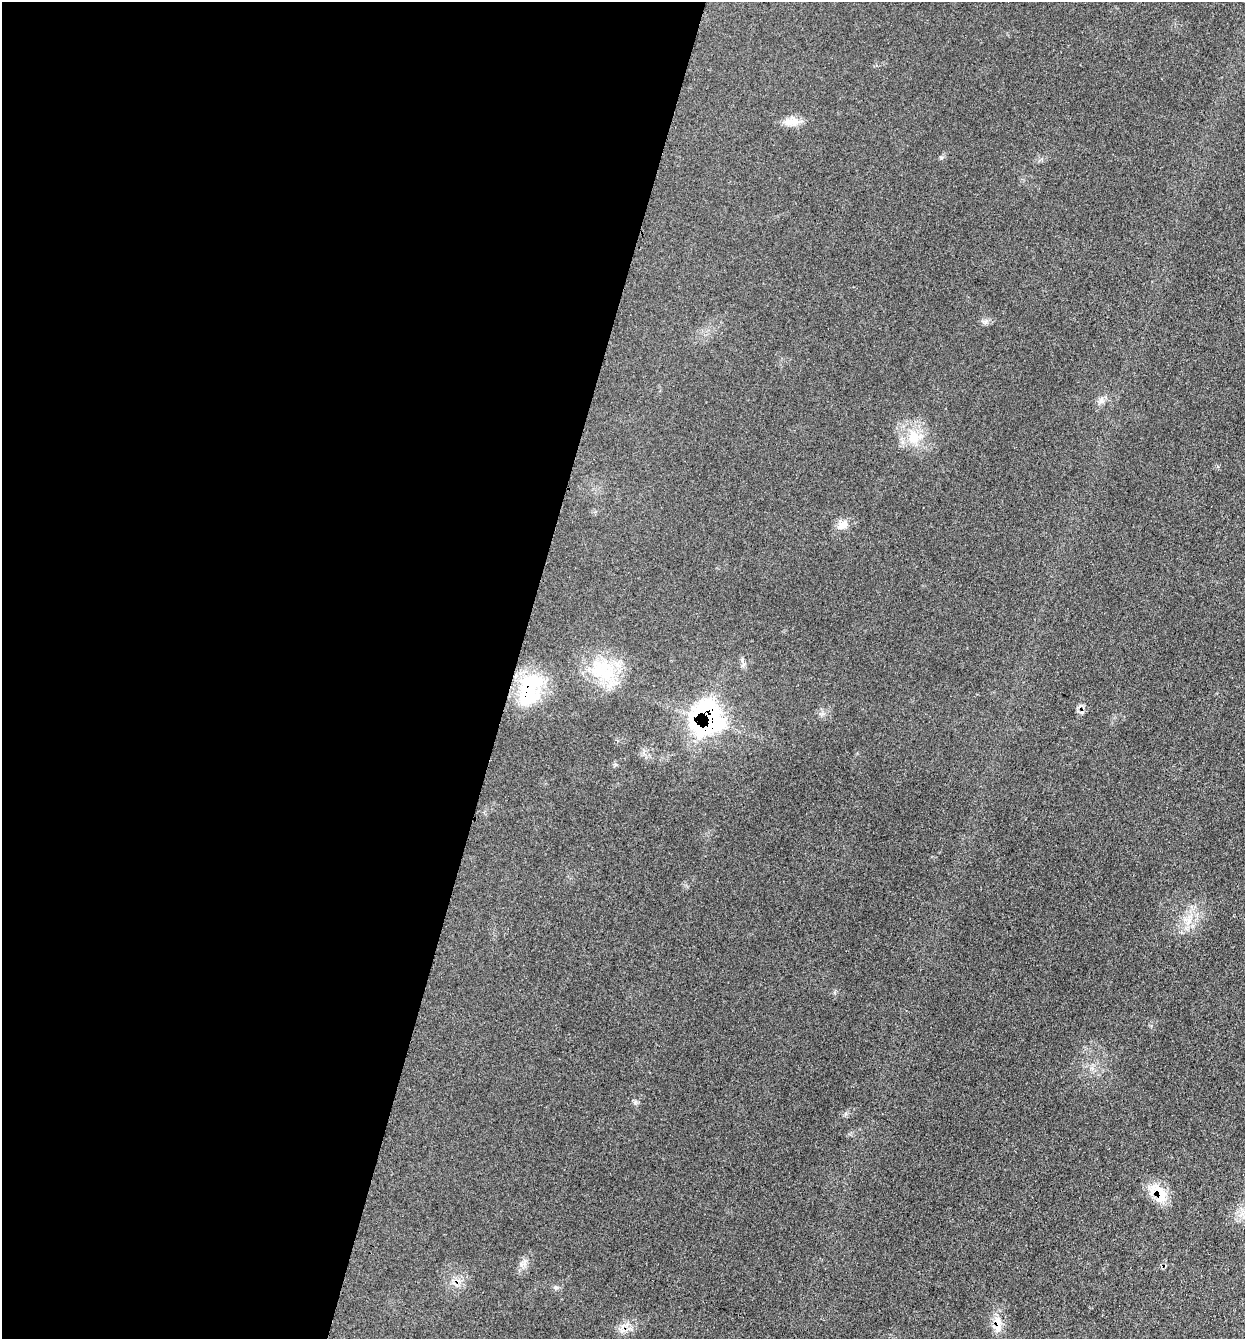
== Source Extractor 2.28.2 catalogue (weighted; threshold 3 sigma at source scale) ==
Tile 5 of 4 x 4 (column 1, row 2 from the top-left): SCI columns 267-1509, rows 2680-4016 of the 5375 x 5358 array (HDU 1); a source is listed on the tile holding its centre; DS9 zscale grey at full resolution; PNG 1247 x 1341 px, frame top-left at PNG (2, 2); no overlay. Shown black and unused: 41% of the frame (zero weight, under 3 of 4 exposures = <1% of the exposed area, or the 3 px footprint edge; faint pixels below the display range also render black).
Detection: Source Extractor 2.28.2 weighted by HDU 2 'WHT'; one run over the whole footprint, this tile lists its part. Background 0.0857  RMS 0.0065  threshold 0.029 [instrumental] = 3 sigma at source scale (4.5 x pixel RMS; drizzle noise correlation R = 1.50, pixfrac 1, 0.05/0.05 arcsec/px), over >= 5 px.
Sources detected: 15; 2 cosmic-ray / hot-pixel residue — not listed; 1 inside a brighter listed object's ellipse — not listed separately; the other 12 listed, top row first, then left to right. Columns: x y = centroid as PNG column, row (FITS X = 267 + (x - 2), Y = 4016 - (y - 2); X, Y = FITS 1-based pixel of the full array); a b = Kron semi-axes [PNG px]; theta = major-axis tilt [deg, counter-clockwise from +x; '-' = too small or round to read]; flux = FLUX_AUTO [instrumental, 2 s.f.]
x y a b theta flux
792 121 21 11 -5 7.1
1102 400 12 5 -85 2.5
913 438 19 18 - 16
843 525 17 10 46 5.7
603 670 43 29 -34 38
530 684 48 25 72 44
708 718 31 27 -62 120
1189 920 19 7 66 7.6
1158 1192 28 16 -50 16
525 1263 11 5 88 2.5
556 1287 6 6 - 1.3
998 1323 29 8 -86 8.5
Overlapping masked pixels (flux is a lower limit): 4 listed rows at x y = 530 684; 708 718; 1158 1192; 998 1323
Unlisted compact peaks at least as high as the median listed source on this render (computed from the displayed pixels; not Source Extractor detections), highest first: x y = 941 158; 635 1103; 742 660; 986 322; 846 1114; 834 993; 615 765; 822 714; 1218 466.